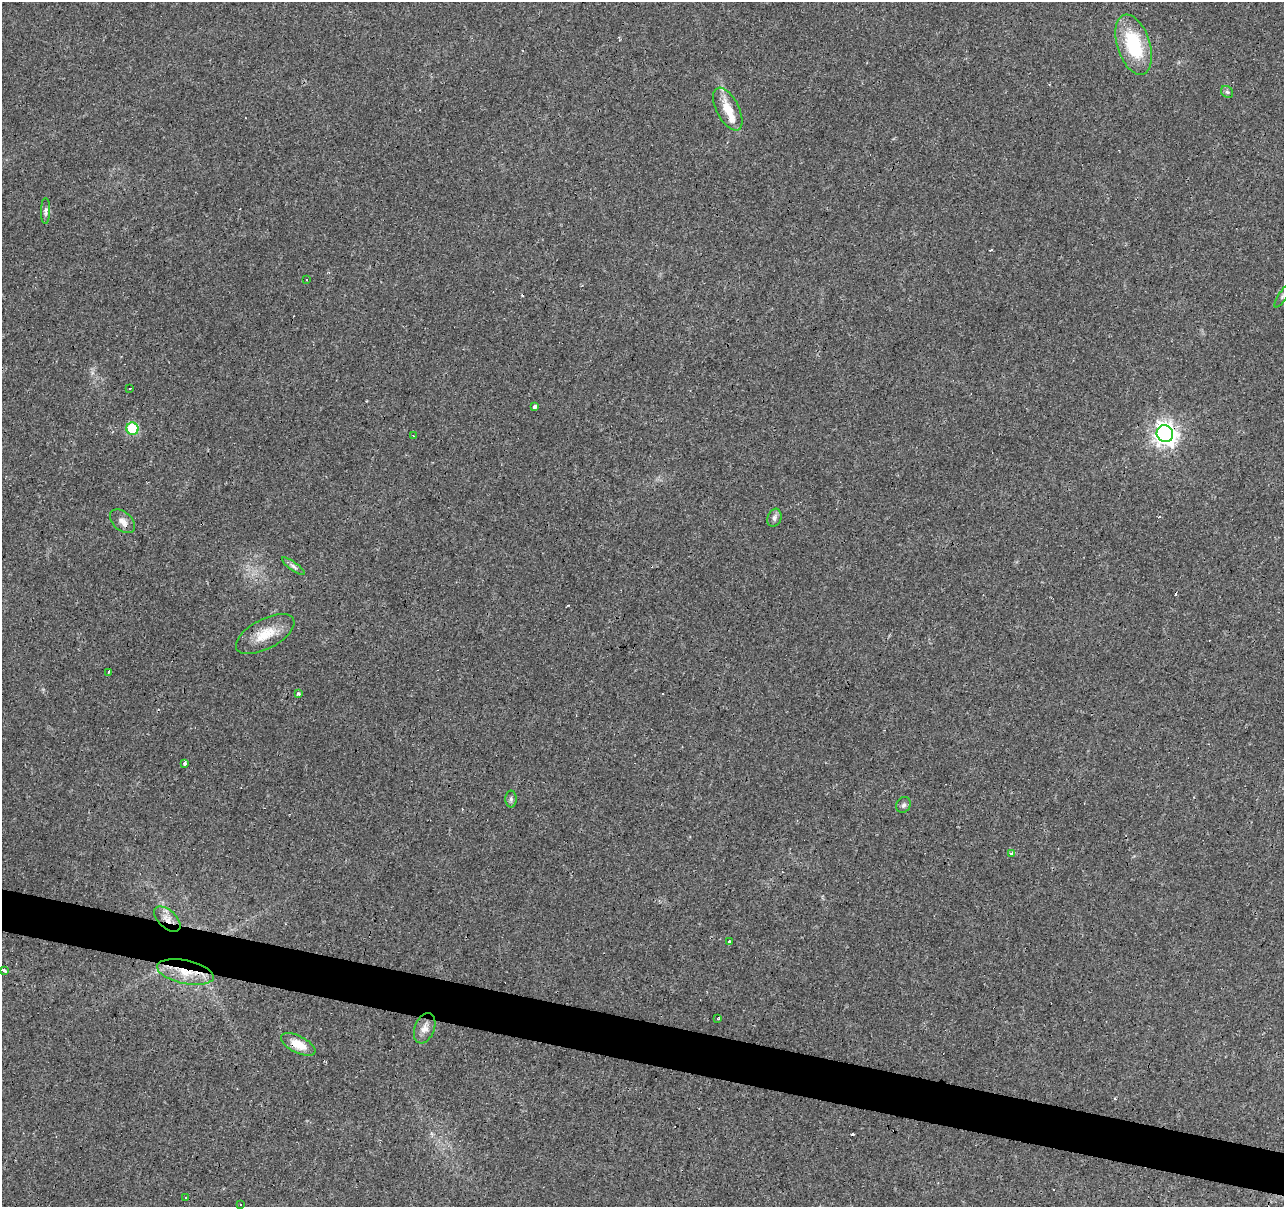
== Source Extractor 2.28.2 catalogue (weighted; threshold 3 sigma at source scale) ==
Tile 6 of 4 x 4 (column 2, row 2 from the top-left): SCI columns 1283-2564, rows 2626-3830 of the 5131 x 5314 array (HDU 1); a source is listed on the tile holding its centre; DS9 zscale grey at full resolution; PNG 1286 x 1209 px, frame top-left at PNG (2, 2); each listed source drawn as its Kron ellipse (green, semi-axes under 4 px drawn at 4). Shown black and unused: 4% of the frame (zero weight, under 3 of 4 exposures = <1% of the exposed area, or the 3 px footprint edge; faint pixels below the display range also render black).
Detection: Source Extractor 2.28.2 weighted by HDU 2 'WHT'; one run over the whole footprint, this tile lists its part. Background 0.0431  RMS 0.0042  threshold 0.0188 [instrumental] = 3 sigma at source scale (4.5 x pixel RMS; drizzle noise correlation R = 1.50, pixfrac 1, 0.0396/0.0396 arcsec/px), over >= 5 px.
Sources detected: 44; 13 cosmic-ray / hot-pixel residue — neither listed nor drawn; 1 inside a brighter listed object's ellipse — not listed separately; the other 30 listed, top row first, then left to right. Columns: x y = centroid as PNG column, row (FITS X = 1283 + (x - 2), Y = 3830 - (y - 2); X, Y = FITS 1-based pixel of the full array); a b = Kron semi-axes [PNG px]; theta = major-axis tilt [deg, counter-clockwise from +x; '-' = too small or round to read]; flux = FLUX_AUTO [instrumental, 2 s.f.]
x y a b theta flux
1134 45 31 16 -72 25
1227 92 6 5 - 0.78
728 109 23 11 -63 7.6
45 211 13 4 90 1.3
306 280 3 2 - 0.5
1283 295 14 4 55 1.1
130 388 3 2 - 0.68
534 407 4 3 - 2.6
132 429 6 6 - 28
1165 434 8 8 - 280
413 436 3 3 - 0.36
774 518 9 7 71 1.4
122 521 14 9 -42 2.9
293 566 14 4 -36 1.4
265 634 32 15 28 9.5
109 672 4 3 - 0.63
299 694 4 2 - 1.1
184 763 3 3 - 5
511 799 8 6 -90 0.98
904 805 8 7 - 1.2
1012 854 4 3 - 1.7
167 919 16 8 -43 4
729 941 3 3 - 4
3 971 3 3 - 21
185 972 29 11 -12 10
718 1019 4 2 - 1.2
425 1028 16 10 69 3.2
298 1044 19 8 -27 6.9
186 1197 3 3 - 1.1
240 1205 3 2 - 0.49
Overlapping masked pixels (flux is a lower limit): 4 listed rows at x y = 1165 434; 167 919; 185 972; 298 1044
Isophote crosses this tile's border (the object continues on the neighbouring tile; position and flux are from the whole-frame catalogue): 1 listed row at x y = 1283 295